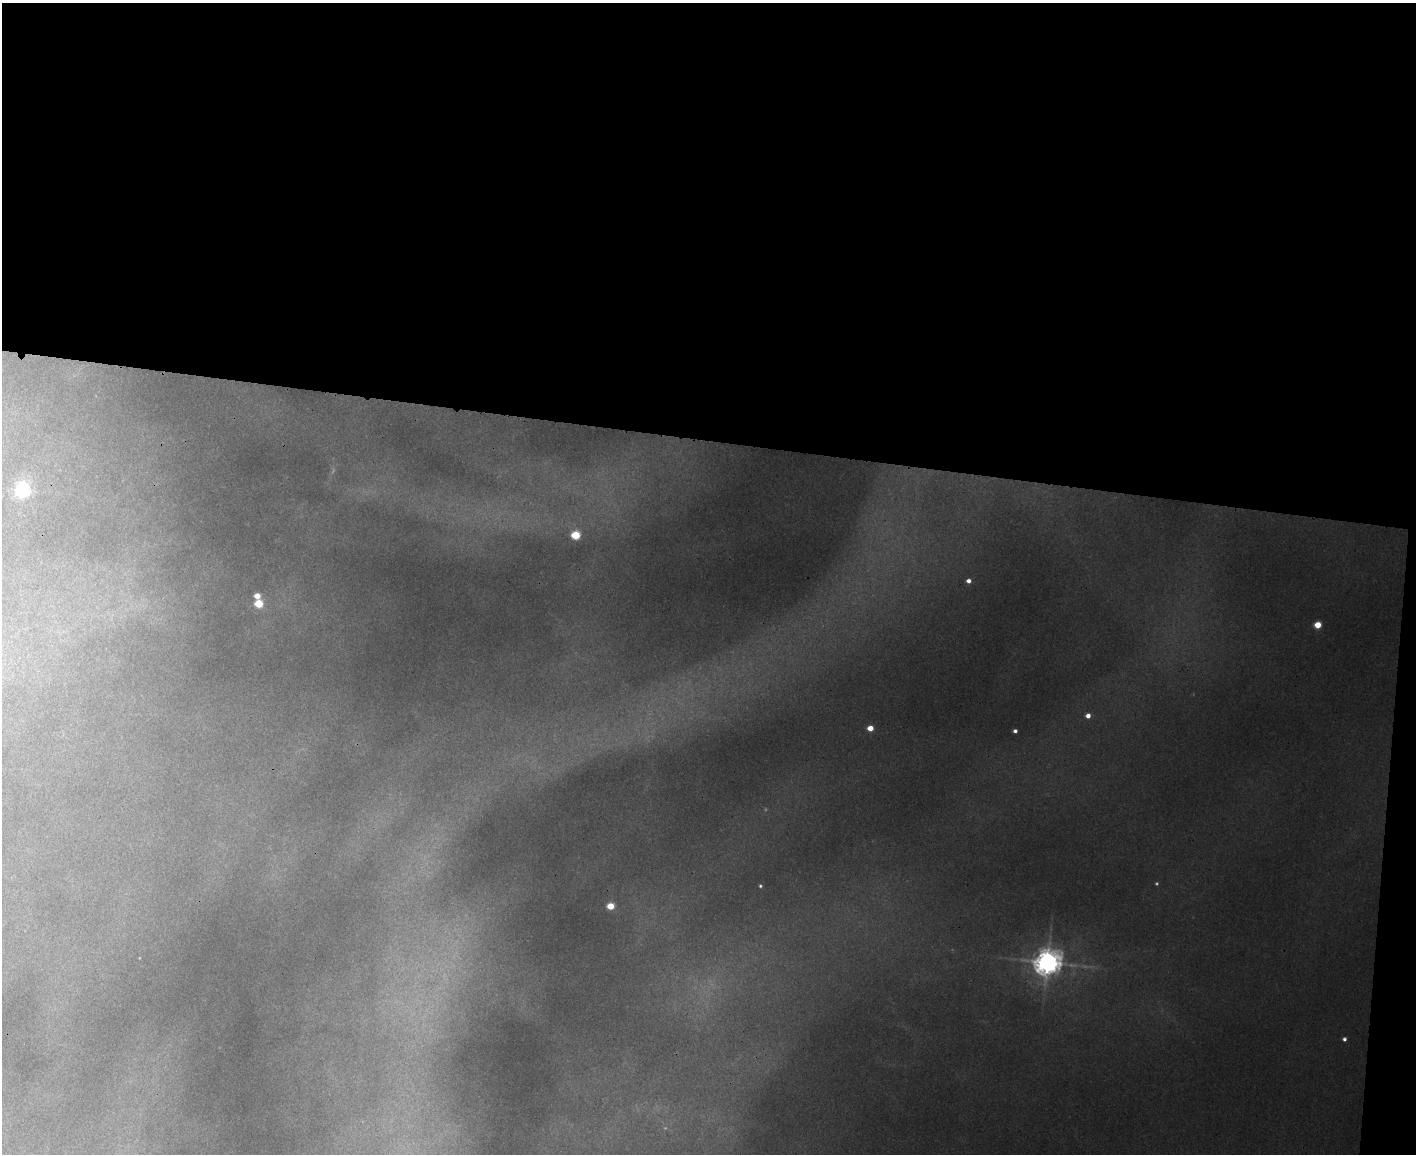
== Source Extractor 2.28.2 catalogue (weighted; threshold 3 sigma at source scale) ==
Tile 3 of 3 x 4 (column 3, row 1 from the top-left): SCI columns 3117-4530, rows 3471-4622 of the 4707 x 4636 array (HDU 1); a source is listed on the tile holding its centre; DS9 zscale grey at full resolution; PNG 1418 x 1156 px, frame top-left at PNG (2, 3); no overlay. Shown black and unused: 39% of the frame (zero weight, under 3 of 4 exposures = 6% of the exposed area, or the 3 px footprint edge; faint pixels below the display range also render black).
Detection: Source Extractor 2.28.2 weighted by HDU 2 'WHT'; one run over the whole footprint, this tile lists its part. Background 0.0941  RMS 0.008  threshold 0.0361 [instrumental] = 3 sigma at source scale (4.5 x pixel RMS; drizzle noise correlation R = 1.50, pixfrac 1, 0.05/0.05 arcsec/px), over >= 5 px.
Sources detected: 14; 1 too faint to see at this stretch — not listed; the other 13 listed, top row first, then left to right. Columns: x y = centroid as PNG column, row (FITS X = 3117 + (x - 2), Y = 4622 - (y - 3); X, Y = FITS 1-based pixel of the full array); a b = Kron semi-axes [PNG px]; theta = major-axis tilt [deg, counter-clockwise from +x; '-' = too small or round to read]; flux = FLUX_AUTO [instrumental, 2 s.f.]
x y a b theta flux
22 490 6 6 - 240
575 535 5 5 - 44
968 581 5 4 - 4.3
257 596 5 4 - 11
259 604 5 5 - 35
1318 625 5 5 - 19
1088 716 4 4 - 5.1
870 728 5 4 - 11
1015 731 4 4 - 2.7
760 886 4 3 - 1.3
610 906 5 4 - 22
1047 963 9 8 - 1000
1344 1039 4 4 - 2.4